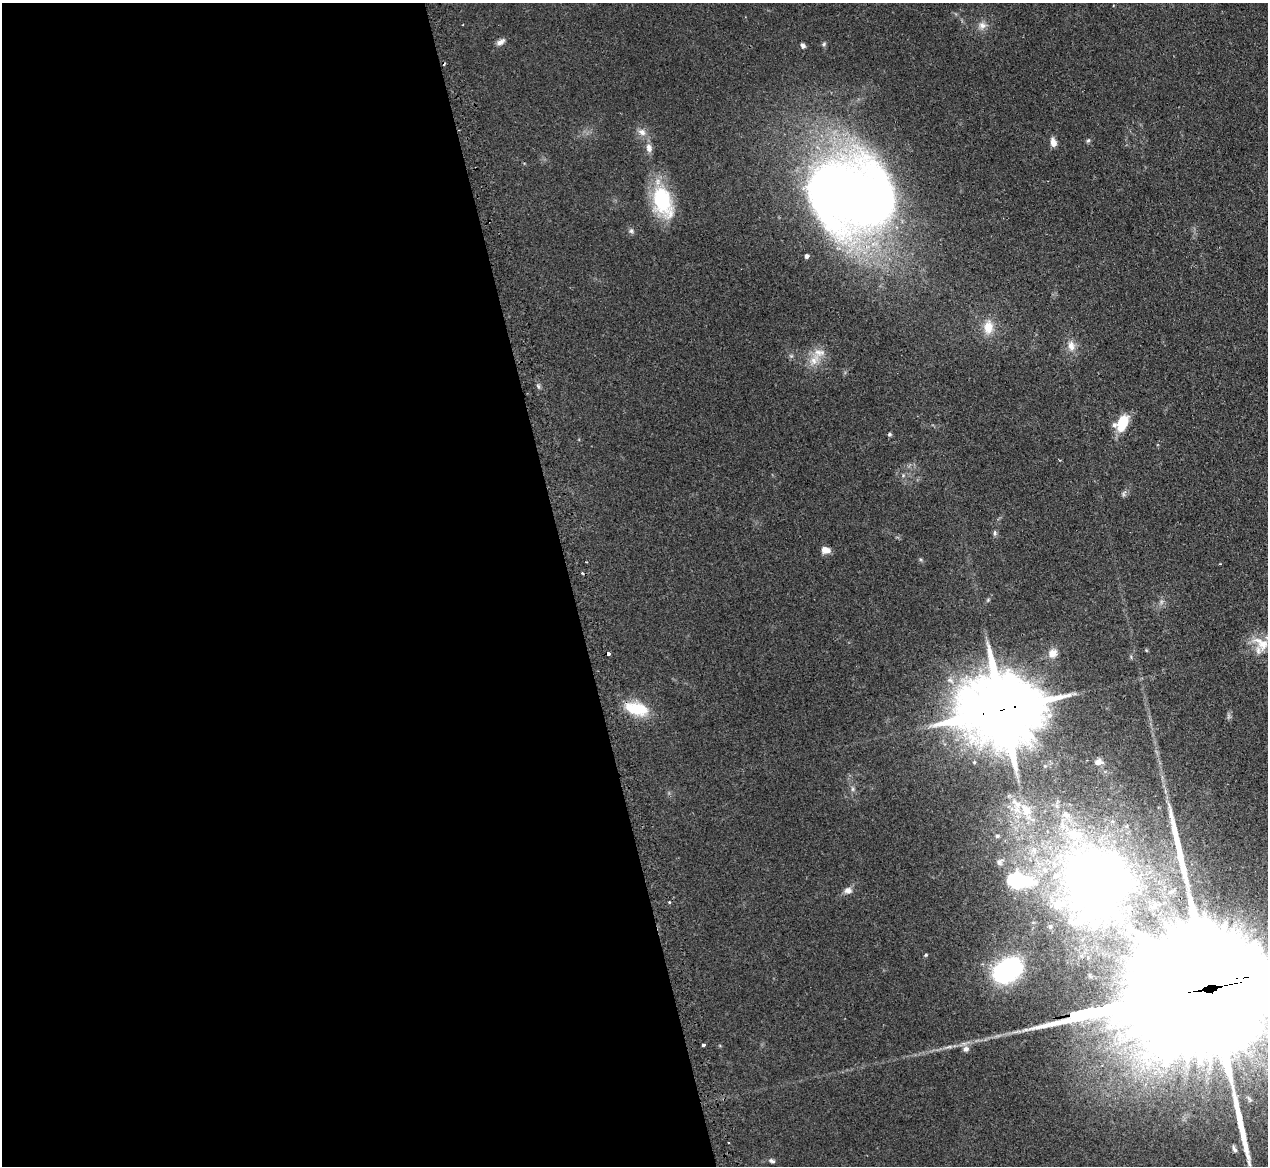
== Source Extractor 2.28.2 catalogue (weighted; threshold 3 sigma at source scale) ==
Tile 9 of 4 x 4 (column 1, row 3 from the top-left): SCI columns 35-1300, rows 1329-2492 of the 5133 x 5106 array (HDU 1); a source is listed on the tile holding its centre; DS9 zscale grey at full resolution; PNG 1270 x 1168 px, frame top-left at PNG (2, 3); no overlay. Shown black and unused: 45% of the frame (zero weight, under 2 of 3 exposures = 4% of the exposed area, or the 3 px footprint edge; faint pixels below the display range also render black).
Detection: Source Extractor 2.28.2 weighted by HDU 2 'WHT'; one run over the whole footprint, this tile lists its part. Background 0.107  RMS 0.0075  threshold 0.0336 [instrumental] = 3 sigma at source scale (4.5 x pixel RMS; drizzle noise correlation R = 1.50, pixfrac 1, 0.05/0.05 arcsec/px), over >= 5 px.
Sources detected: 55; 1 too faint to see at this stretch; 1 inside a brighter object's white glare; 2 cosmic-ray / hot-pixel residue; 2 long thin detections or spike segments (spike, bleed or trail) — not listed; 13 inside a brighter listed object's ellipse — not listed separately; the other 36 listed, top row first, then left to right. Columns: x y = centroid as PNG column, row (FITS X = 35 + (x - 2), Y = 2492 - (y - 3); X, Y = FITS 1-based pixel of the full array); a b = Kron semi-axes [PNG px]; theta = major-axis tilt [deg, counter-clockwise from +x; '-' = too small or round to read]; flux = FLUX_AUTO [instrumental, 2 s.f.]
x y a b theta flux
982 25 11 10 - 4.6
500 42 12 6 27 3.2
824 44 6 5 - 1.2
803 46 6 5 - 2
642 132 12 9 -29 4.8
1088 140 7 4 61 1.2
1053 142 10 7 -71 4.6
649 148 11 8 -79 4.3
851 195 86 70 -24 770
663 201 39 22 -71 47
631 231 7 6 - 1.7
806 256 4 4 - 2.1
988 327 16 12 87 12
1071 346 14 10 -79 6.4
814 359 19 10 58 9.7
1123 422 16 9 67 23
889 434 5 5 - 1.1
995 533 7 5 -78 1.6
826 550 10 7 -15 4.9
582 573 4 3 - 0.84
988 600 5 5 - 0.85
1263 644 18 15 78 13
1053 653 12 10 50 5.7
637 709 26 13 -14 27
1001 710 26 19 7 9400
1099 762 11 8 6 3.9
1016 803 19 7 -34 8
997 836 5 4 - 1.4
1095 881 108 98 -83 500
848 890 10 7 11 3.6
926 955 5 4 - 0.85
1007 970 27 19 32 100
703 1045 4 3 - 3
966 1049 8 7 - 3.4
1234 1149 9 5 -65 2.3
772 1161 8 4 -28 1.5
Overlapping masked pixels (flux is a lower limit): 1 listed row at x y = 1001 710